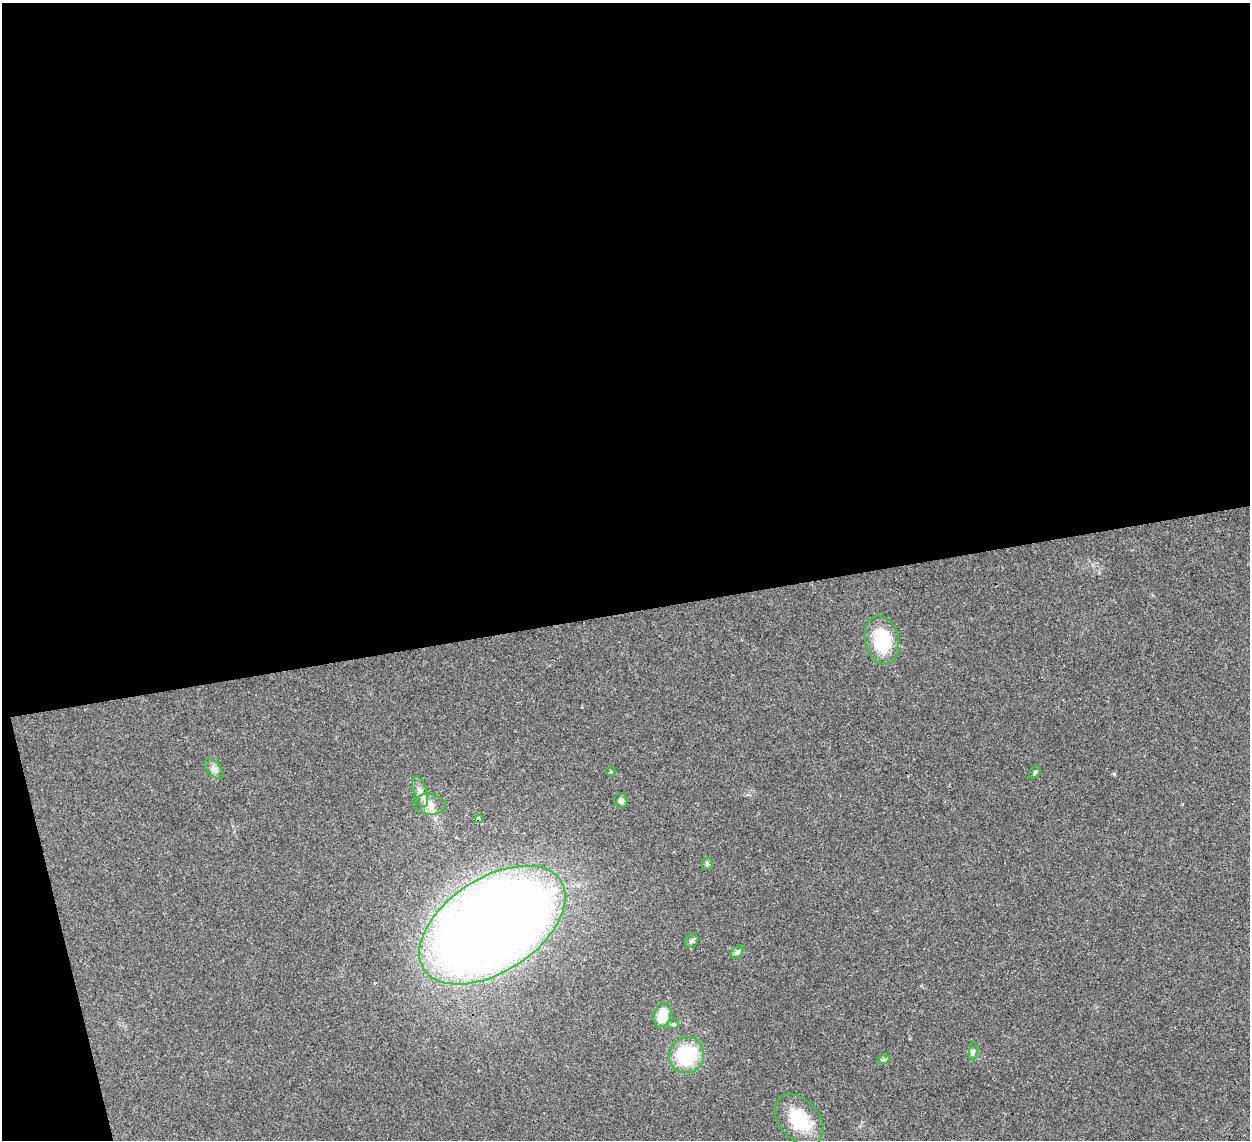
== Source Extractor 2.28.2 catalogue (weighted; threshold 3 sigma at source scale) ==
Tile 1 of 4 x 4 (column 1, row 1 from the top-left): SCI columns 39-1286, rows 3707-4844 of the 5065 x 5020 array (HDU 1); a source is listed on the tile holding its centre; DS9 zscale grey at full resolution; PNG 1252 x 1142 px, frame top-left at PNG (2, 3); each listed source drawn as its Kron ellipse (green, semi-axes under 4 px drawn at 4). Shown black and unused: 55% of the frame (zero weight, under 3 of 4 exposures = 2% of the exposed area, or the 3 px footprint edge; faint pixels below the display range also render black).
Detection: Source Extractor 2.28.2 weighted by HDU 2 'WHT'; one run over the whole footprint, this tile lists its part. Background 0.0282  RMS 0.0046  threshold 0.0209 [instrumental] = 3 sigma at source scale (4.5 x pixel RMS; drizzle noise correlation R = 1.50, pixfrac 1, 0.05/0.05 arcsec/px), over >= 5 px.
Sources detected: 18; all 18 listed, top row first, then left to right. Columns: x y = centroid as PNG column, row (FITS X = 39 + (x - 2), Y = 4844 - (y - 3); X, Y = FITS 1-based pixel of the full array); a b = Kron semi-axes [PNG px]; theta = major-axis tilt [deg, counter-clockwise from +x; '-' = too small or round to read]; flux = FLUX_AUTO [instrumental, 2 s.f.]
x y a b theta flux
882 640 24 17 -77 22
214 769 12 7 -45 2
611 772 5 3 - 0.47
1035 772 7 4 51 0.81
420 792 16 6 -73 3.2
621 801 7 7 - 1.6
429 804 16 10 -5 4.5
479 818 4 4 - 1.6
707 864 6 6 - 0.86
492 925 82 47 33 690
692 941 7 6 - 1.2
737 952 8 5 45 1.1
662 1015 12 8 70 10
673 1024 6 5 - 0.77
973 1051 9 3 85 1
686 1055 18 17 - 28
883 1060 7 4 18 0.83
799 1120 29 20 -49 20
Overlapping masked pixels (flux is a lower limit): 2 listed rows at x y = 479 818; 492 925
Unlisted compact peaks at least as high as the median listed source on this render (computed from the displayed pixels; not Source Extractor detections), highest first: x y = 1114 774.